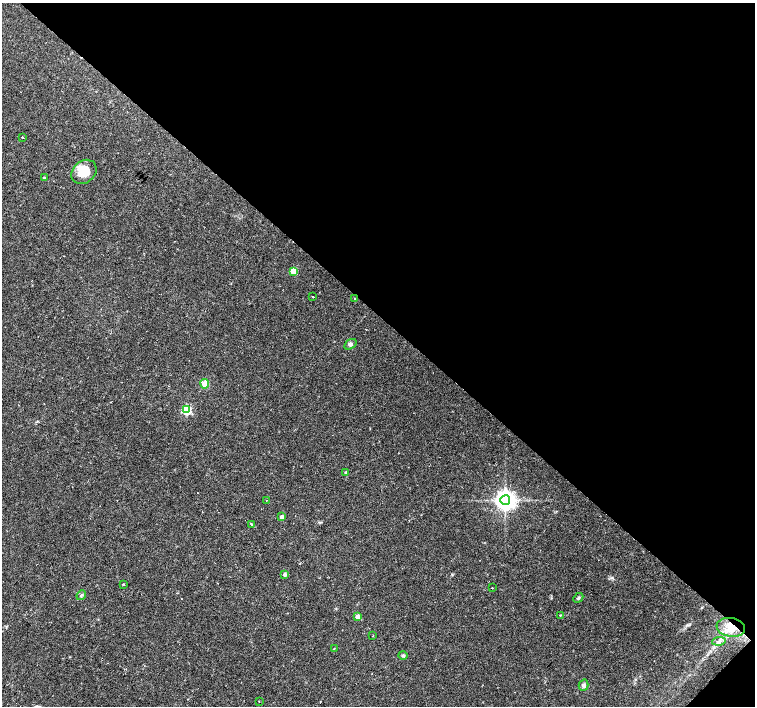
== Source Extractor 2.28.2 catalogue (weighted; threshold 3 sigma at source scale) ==
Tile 8 of 4 x 4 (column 4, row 2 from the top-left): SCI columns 4516-6020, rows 2978-4385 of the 6026 x 6026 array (HDU 1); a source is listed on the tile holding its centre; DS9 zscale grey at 2 x 2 block average (1 PNG px = mean of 2 x 2 image px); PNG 757 x 708 px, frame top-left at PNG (2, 3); each listed source drawn as its Kron ellipse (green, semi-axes under 4 px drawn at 4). Shown black and unused: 45% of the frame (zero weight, under 2 of 3 exposures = <1% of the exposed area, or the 3 px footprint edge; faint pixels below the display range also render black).
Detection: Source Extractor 2.28.2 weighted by HDU 2 'WHT'; one run over the whole footprint, this tile lists its part. Background 0.0233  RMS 0.003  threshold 0.0134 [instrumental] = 3 sigma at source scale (4.5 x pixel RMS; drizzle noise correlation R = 1.50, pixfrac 1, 0.0396/0.0396 arcsec/px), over >= 5 px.
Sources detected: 30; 1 inside a brighter object's white glare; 1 cosmic-ray / hot-pixel residue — neither listed nor drawn; the other 28 listed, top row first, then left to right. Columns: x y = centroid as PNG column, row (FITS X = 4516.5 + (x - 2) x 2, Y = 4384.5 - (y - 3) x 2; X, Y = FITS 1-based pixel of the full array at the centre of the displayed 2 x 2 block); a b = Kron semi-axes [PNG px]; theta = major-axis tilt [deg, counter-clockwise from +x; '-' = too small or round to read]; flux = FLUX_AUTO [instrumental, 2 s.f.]
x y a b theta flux
22 137 2 2 - 3
84 172 14 11 40 12
44 178 3 2 - 0.84
293 271 3 3 - 18
313 297 2 2 - 1.4
354 299 3 2 - 0.39
350 344 6 4 34 1.5
205 384 5 4 - 8.3
186 410 3 3 - 53
346 472 3 3 - 1.3
266 500 2 2 - 1.6
505 500 5 5 - 500
282 517 3 3 - 4.2
251 524 2 2 - 0.99
284 574 2 2 - 2.5
123 584 3 2 - 0.52
492 588 2 2 - 1.7
81 595 5 3 - 1
578 598 5 3 - 0.98
560 615 2 2 - 0.44
358 616 3 3 - 5.7
731 627 14 9 -8 9.8
373 636 2 2 - 0.36
719 641 7 2 8 1.3
334 649 2 2 - 0.57
403 655 4 3 - 1.1
583 685 6 4 73 1.9
259 701 2 2 - 0.33
Overlapping masked pixels (flux is a lower limit): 1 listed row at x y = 731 627
Diffuse or blended objects may show on this block-average render without a row.